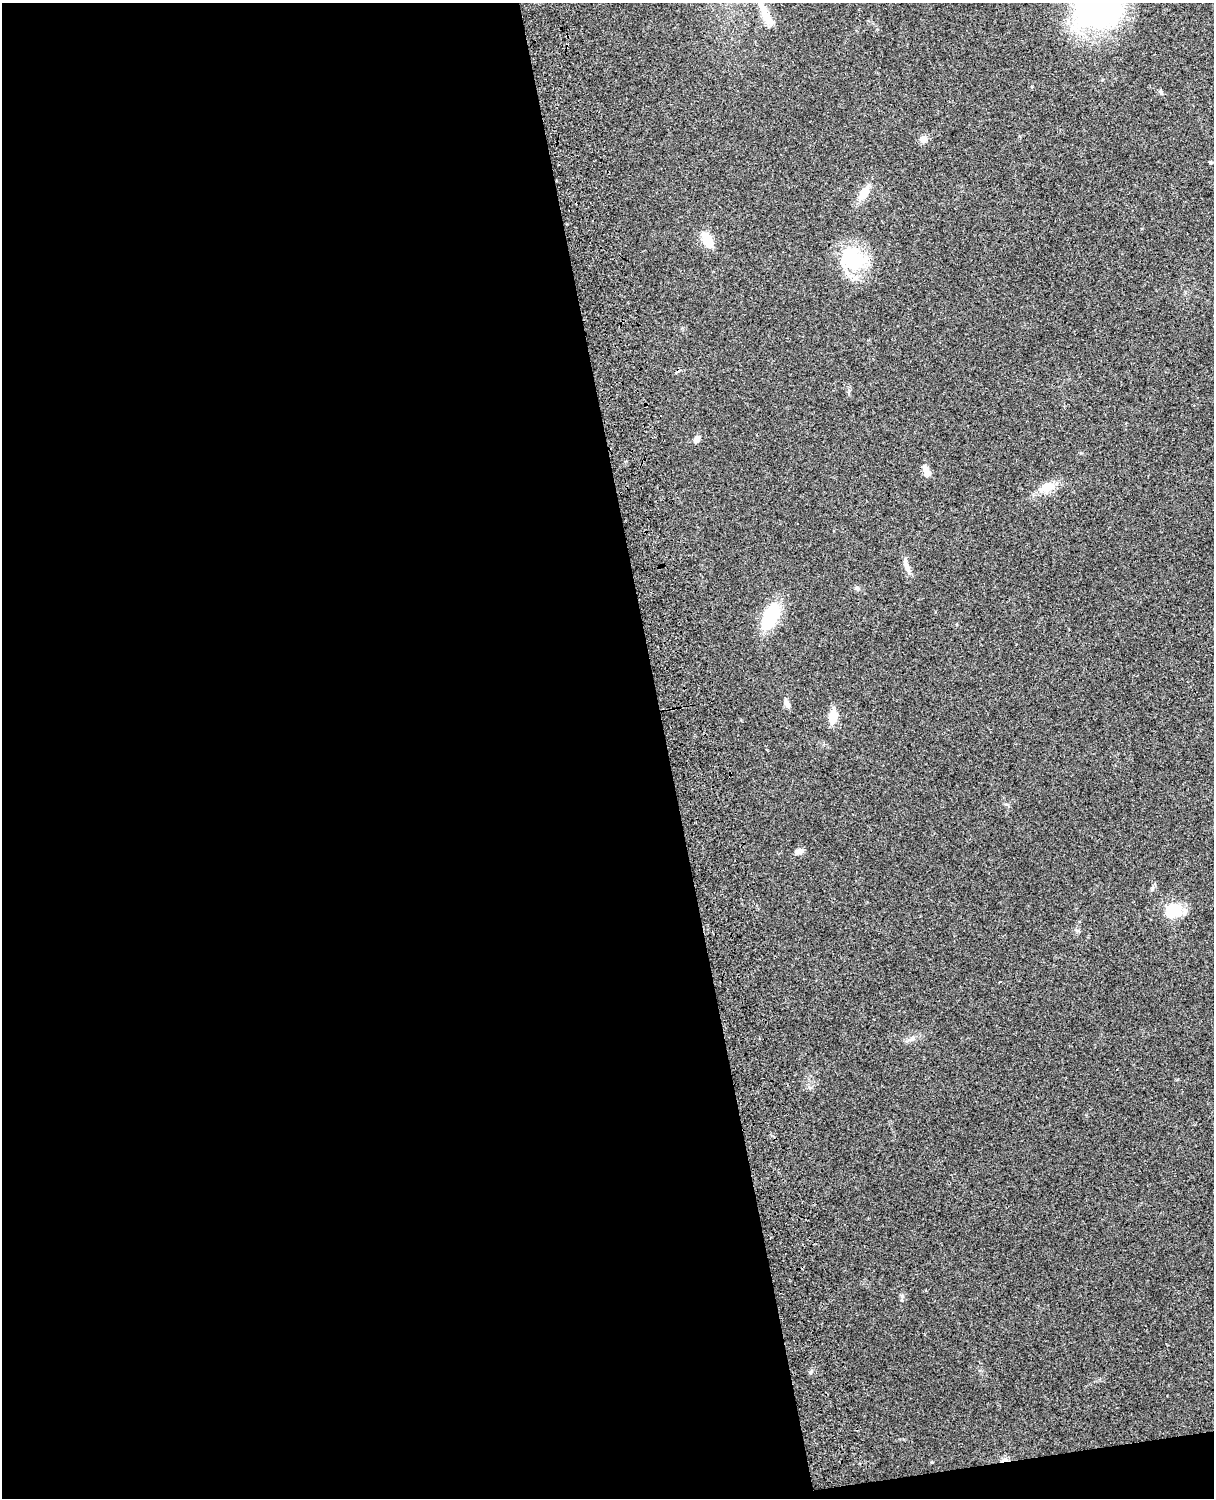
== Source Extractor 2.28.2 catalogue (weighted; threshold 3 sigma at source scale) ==
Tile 9 of 4 x 3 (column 1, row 3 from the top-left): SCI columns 119-1330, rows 164-1659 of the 5089 x 4928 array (HDU 1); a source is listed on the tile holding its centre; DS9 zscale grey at full resolution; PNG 1216 x 1500 px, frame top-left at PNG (2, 3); no overlay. Shown black and unused: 56% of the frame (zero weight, under 3 of 4 exposures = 6% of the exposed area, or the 3 px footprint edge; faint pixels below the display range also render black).
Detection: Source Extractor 2.28.2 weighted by HDU 2 'WHT'; one run over the whole footprint, this tile lists its part. Background 0.258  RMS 0.0089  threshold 0.0398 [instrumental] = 3 sigma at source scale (4.5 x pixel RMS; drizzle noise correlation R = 1.50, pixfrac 1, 0.05/0.05 arcsec/px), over >= 5 px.
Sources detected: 20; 1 cosmic-ray / hot-pixel residue — not listed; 1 inside a brighter listed object's ellipse — not listed separately; the other 18 listed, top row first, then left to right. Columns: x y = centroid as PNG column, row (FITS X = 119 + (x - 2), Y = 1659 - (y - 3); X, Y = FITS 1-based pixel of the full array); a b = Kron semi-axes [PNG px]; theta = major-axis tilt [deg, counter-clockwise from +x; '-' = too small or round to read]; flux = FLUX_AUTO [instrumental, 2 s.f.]
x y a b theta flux
765 14 35 9 -64 15
923 139 8 8 - 5.6
1211 162 3 3 - 1.2
864 193 20 9 57 12
707 240 13 8 -62 23
852 259 36 30 -43 48
697 439 8 7 - 3.5
928 473 13 7 -60 6.2
1048 487 22 11 24 13
907 566 19 5 -65 4.8
856 588 6 6 - 2
771 617 30 15 64 42
786 703 12 5 -60 3.6
833 717 18 9 82 11
799 851 10 6 9 4.1
1174 910 19 17 22 23
912 1038 7 6 - 2.3
811 1372 5 3 - 1.2
Unlisted compact peaks at least as high as the median listed source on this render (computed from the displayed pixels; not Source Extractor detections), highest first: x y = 902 1296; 1161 92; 932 1462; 1006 804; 809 1087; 877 29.